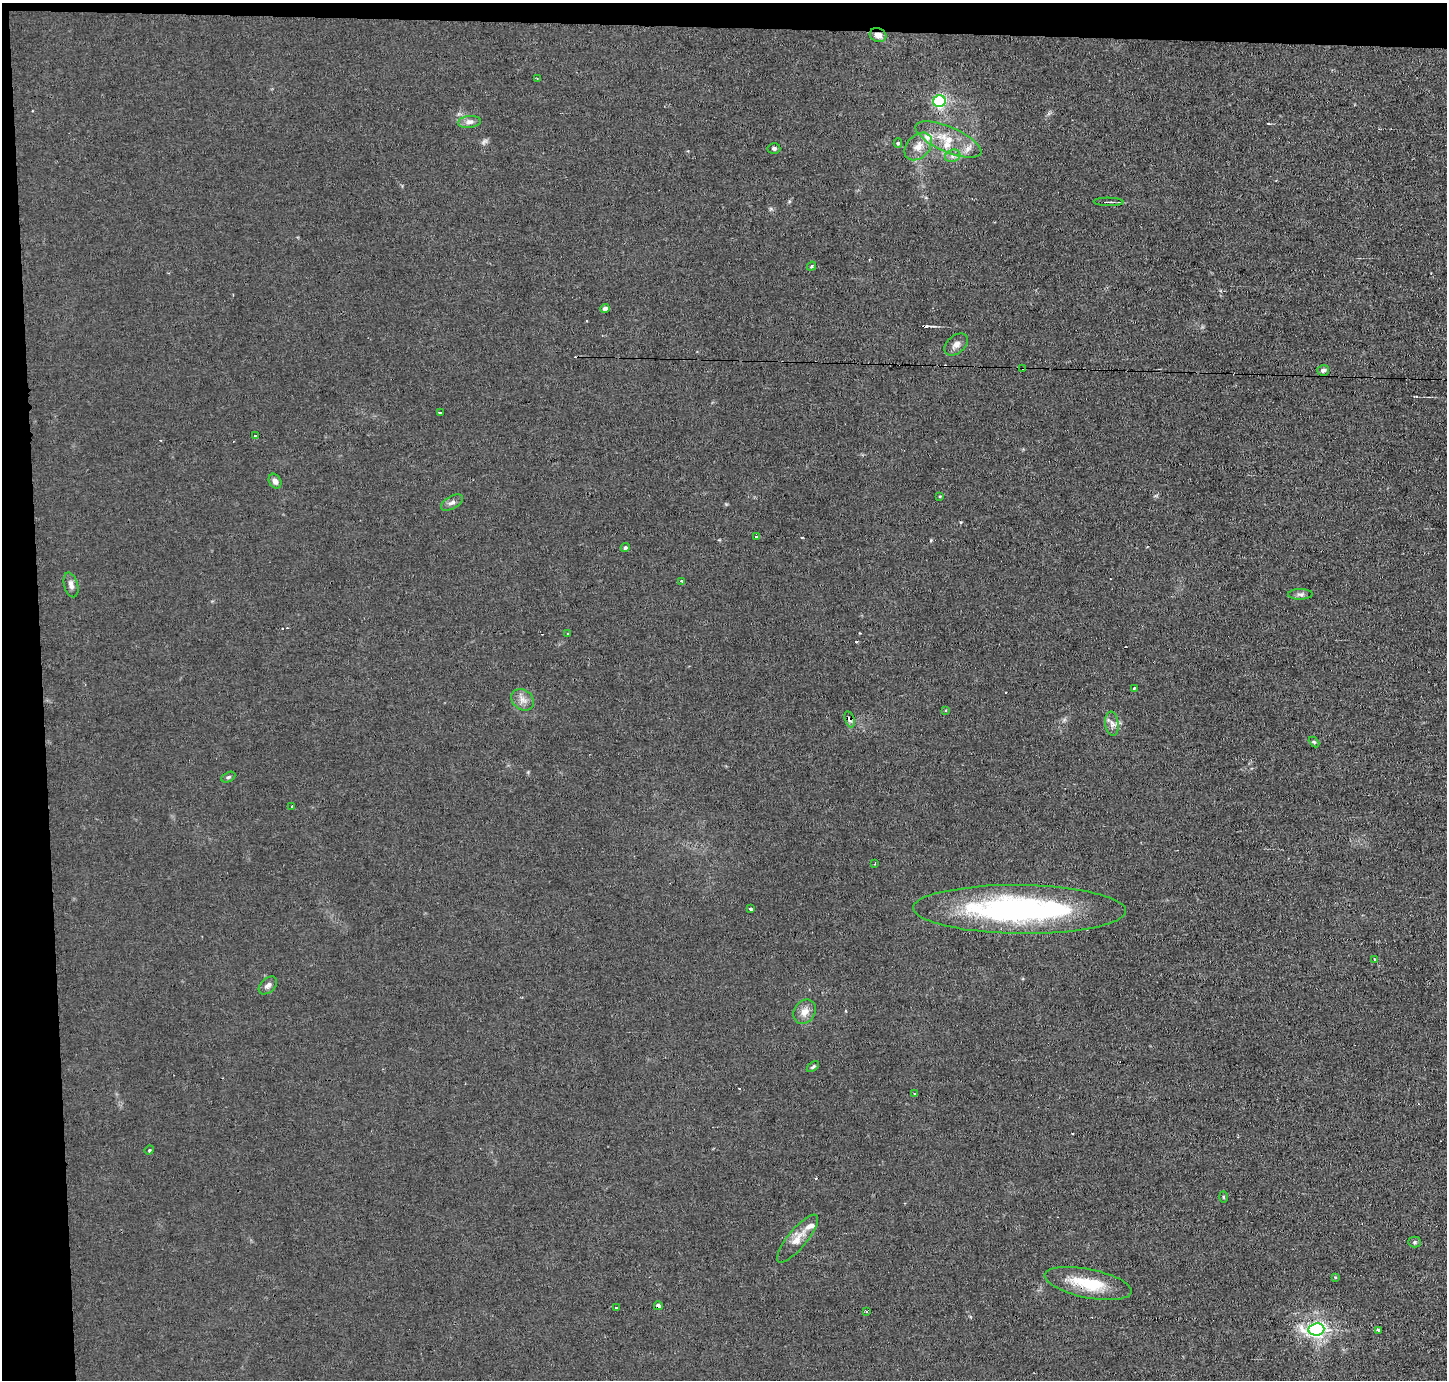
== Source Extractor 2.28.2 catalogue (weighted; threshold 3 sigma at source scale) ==
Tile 1 of 3 x 3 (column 1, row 1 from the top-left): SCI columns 1-1445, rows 2839-4216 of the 4334 x 4301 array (HDU 1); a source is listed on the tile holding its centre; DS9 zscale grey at full resolution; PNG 1449 x 1382 px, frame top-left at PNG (2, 3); each listed source drawn as its Kron ellipse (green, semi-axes under 4 px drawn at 4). Shown black and unused: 5% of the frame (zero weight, under 2 of 3 exposures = <1% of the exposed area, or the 3 px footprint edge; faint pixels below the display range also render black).
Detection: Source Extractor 2.28.2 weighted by HDU 2 'WHT'; one run over the whole footprint, this tile lists its part. Background 0.0437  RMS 0.0066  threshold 0.0296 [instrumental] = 3 sigma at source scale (4.5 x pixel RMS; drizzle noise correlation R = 1.50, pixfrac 1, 0.05/0.05 arcsec/px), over >= 5 px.
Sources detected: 66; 1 too faint to see at this stretch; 8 cosmic-ray / hot-pixel residue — neither listed nor drawn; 4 inside a brighter listed object's ellipse — not listed separately; the other 53 listed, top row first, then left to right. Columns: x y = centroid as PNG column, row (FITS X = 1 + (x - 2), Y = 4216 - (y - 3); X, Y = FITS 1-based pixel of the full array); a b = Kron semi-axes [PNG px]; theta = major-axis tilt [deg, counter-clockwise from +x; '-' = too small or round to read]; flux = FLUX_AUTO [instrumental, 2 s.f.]
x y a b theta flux
878 35 8 6 -19 3.9
537 78 4 2 - 0.49
939 101 6 6 - 120
469 122 11 6 6 2.7
948 140 35 12 -23 17
898 143 5 4 - 0.94
918 146 16 11 46 7.2
774 148 6 5 - 1.3
953 156 8 6 21 2.3
1109 202 15 2 -1 1.4
812 266 5 4 - 0.83
605 309 4 4 - 2.6
956 345 13 9 41 3.8
1023 368 3 3 - 1.2
1323 370 6 5 - 2.1
440 412 3 2 - 1.1
255 436 2 2 - 0.71
275 481 8 6 -61 2.9
940 496 4 2 - 0.43
452 502 12 6 30 2.5
756 536 3 2 - 1
625 548 4 4 - 1.5
681 581 3 2 - 1.1
71 585 13 7 -75 3.1
1300 594 12 5 1 2.1
568 634 3 2 - 1
1134 688 3 3 - 0.95
523 700 12 10 -40 4.6
946 710 4 3 - 0.66
850 719 8 4 -72 1.8
1112 724 12 6 -83 3.2
1314 742 6 4 -44 0.8
228 777 7 4 26 1.1
292 806 3 3 - 1.8
875 863 4 2 - 0.78
751 909 3 3 - 2.5
1019 909 106 24 -1 170
1375 959 3 3 - 0.92
268 985 11 7 43 2.4
805 1012 13 10 55 5.5
813 1067 7 4 38 1.1
915 1093 3 2 - 0.84
149 1150 5 4 - 0.7
1223 1197 5 3 - 0.69
798 1239 30 9 50 8.4
1415 1242 6 5 - 1.2
1335 1277 3 3 - 0.94
1088 1283 44 14 -11 25
658 1306 4 4 - 2.9
616 1308 3 3 - 2.6
866 1312 3 2 - 1.3
1316 1329 8 6 4 190
1378 1330 3 3 - 13
Overlapping masked pixels (flux is a lower limit): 5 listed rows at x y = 878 35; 1023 368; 850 719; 1088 1283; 658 1306